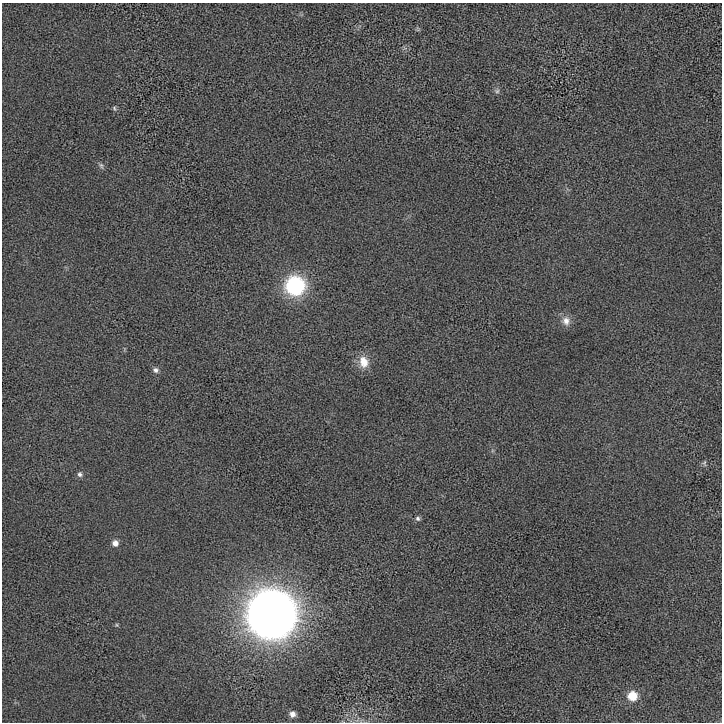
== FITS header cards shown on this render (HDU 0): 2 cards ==
NAXIS1  =                  720 / length of data axis 1
NAXIS2  =                  720 / length of data axis 2

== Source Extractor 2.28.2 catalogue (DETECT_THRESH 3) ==
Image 720 x 720 px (HDU 0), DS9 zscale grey, 1 PNG px = 1 image px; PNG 724 x 724 px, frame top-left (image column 1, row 720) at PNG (2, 3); no overlay
Background 9.91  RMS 590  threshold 1780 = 3 sigma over >= 5 px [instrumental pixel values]
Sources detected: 15; all 15 listed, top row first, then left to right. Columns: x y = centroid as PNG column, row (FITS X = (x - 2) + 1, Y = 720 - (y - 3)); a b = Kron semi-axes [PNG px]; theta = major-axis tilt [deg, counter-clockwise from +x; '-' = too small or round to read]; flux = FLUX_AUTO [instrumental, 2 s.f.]
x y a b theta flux
497 91 6 6 - 9.0e+04
114 108 7 4 -62 6.1e+04
101 166 9 5 -66 8.7e+04
295 286 10 10 - 8.4e+06
566 321 13 11 -81 3.3e+05
364 362 16 12 -73 5.9e+05
156 370 8 7 - 1.4e+05
704 463 8 5 90 7.9e+04
80 474 7 6 - 1.1e+05
418 518 6 6 - 9.2e+04
115 543 7 7 - 2.3e+05
271 614 18 18 - 1.5e+08
117 625 6 3 -71 4.4e+04
632 696 8 8 - 9.5e+05
292 714 7 7 - 2.2e+05